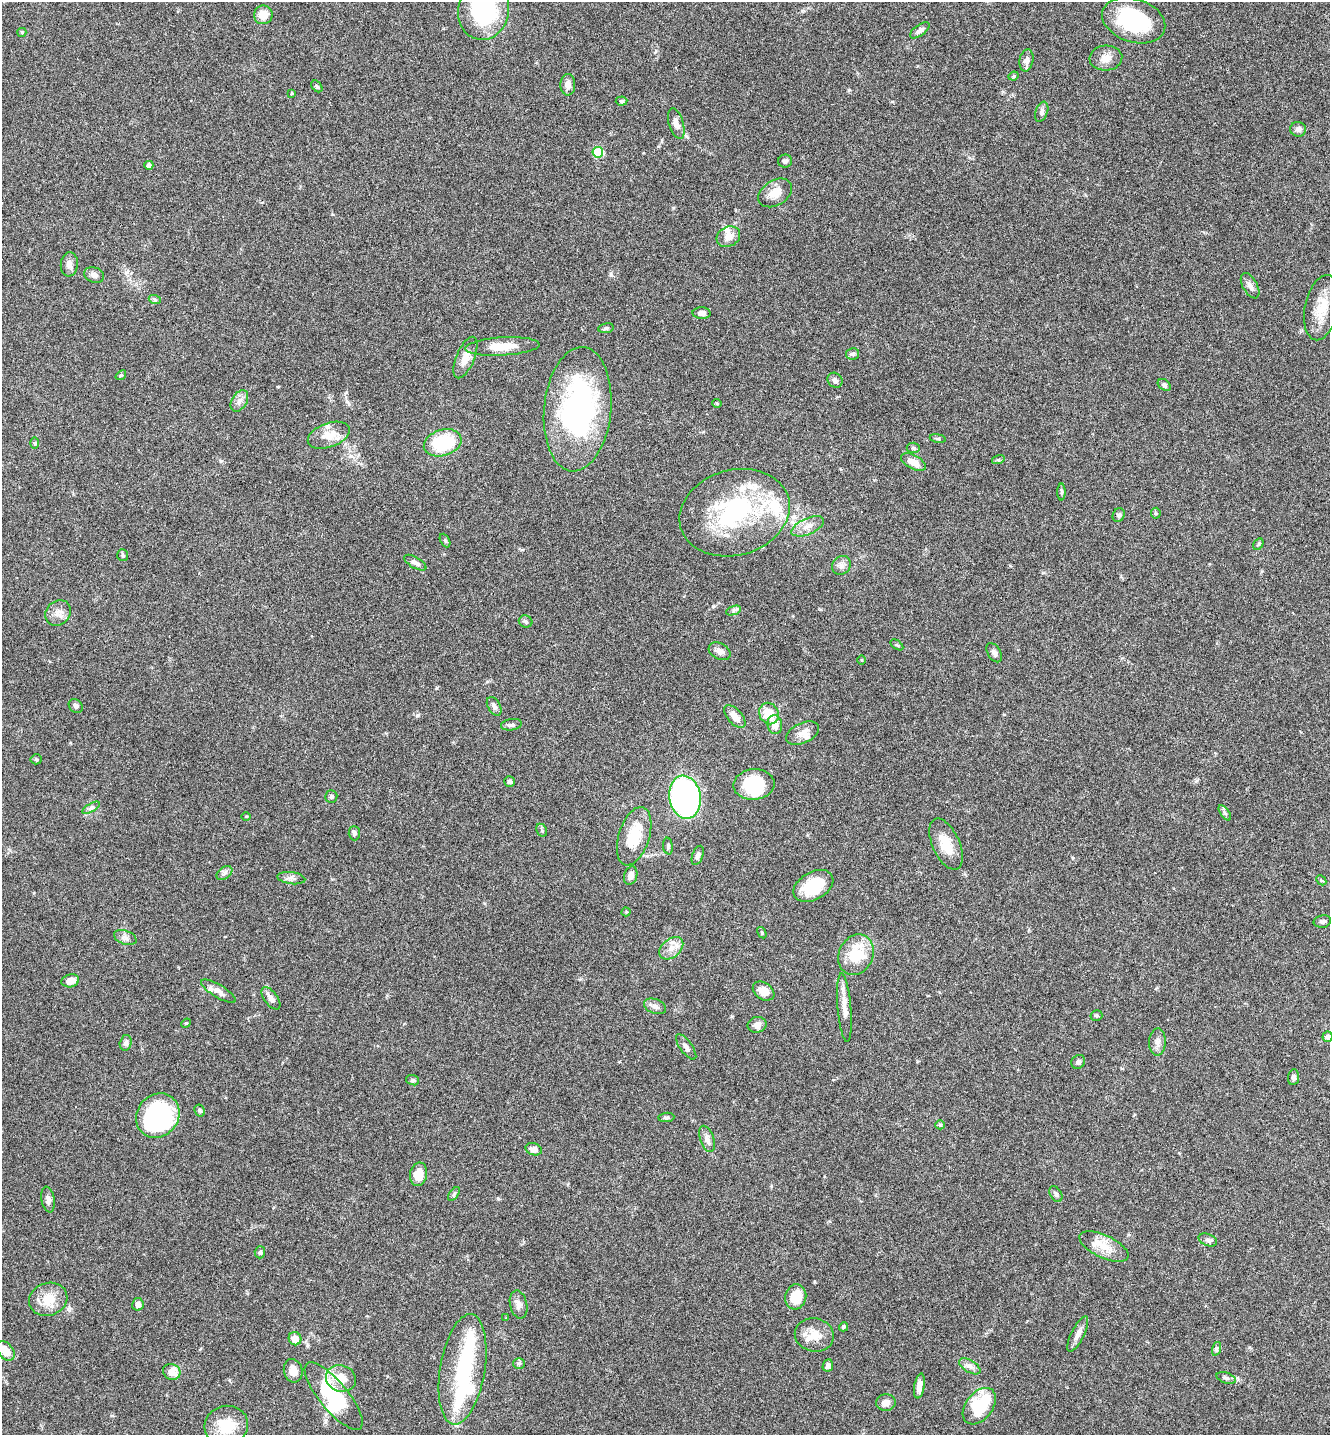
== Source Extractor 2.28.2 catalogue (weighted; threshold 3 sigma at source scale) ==
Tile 6 of 4 x 4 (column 2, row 2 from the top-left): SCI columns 1529-2856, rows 2900-4332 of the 5849 x 5796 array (HDU 1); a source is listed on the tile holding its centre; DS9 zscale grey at full resolution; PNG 1332 x 1437 px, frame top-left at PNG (2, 2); each listed source drawn as its Kron ellipse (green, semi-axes under 4 px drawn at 4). Nothing masked; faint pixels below the display range render black.
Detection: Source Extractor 2.28.2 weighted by HDU 2 'WHT'; one run over the whole footprint, this tile lists its part. Background 0.0659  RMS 0.0031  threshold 0.0126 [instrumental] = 3 sigma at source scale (4.09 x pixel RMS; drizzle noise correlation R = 1.36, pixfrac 0.8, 0.05/0.05 arcsec/px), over >= 5 px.
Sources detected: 160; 8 inside a brighter object's white glare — neither listed nor drawn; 7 inside a brighter listed object's ellipse — not listed separately; the other 145 listed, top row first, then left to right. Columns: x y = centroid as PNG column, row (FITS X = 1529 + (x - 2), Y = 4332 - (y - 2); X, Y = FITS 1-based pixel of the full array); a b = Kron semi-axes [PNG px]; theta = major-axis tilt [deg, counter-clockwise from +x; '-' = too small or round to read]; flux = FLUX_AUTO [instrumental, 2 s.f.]
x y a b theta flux
484 10 30 25 81 30
263 15 9 9 - 3.8
1134 20 32 21 -18 23
920 30 11 5 36 1
22 32 4 4 - 0.47
1106 58 16 12 4 2.6
1026 60 11 7 80 1.5
1014 76 5 4 - 0.39
568 85 10 7 88 1.7
317 86 6 4 -50 0.44
292 93 3 3 - 0.37
621 101 6 4 5 0.44
1042 112 10 6 70 0.91
676 124 16 7 -74 2.1
1298 129 8 7 - 0.91
598 152 5 5 - 12
785 161 7 6 - 0.72
149 165 4 4 - 0.88
775 193 18 12 32 3.4
728 237 12 10 27 2.3
69 264 12 8 84 1.4
94 275 10 7 -21 1.2
1250 286 14 7 -61 1.4
155 300 6 4 -19 0.43
1322 308 33 17 78 6.6
702 313 9 6 -1 1.4
606 328 7 5 10 0.54
502 346 37 9 3 5.8
853 354 6 5 - 0.67
465 358 22 9 68 3.1
121 375 6 4 39 0.39
835 380 8 7 - 0.94
1164 385 7 5 -36 0.6
239 401 12 7 58 1.5
717 403 4 4 - 0.29
578 409 62 33 84 55
329 435 22 12 20 4.4
938 438 8 4 -9 0.45
35 443 6 4 -89 0.37
443 443 19 13 17 15
913 448 6 5 - 0.47
998 460 6 4 17 0.4
913 462 13 7 -28 3
1061 492 8 3 90 0.48
735 513 56 42 16 37
1156 513 5 5 - 0.35
1119 515 7 5 61 0.57
808 526 17 8 24 2.4
445 540 7 4 -64 0.49
1258 544 6 4 60 0.38
123 555 6 5 - 0.46
415 563 12 5 -30 1.1
841 565 10 8 44 1.3
734 611 8 4 19 0.62
58 613 14 12 45 2.2
526 621 7 6 - 0.61
897 645 7 4 -35 0.38
720 651 12 8 -29 1.4
994 653 10 6 -59 1
862 660 5 3 - 0.24
76 706 7 6 - 0.8
494 706 10 6 -60 0.96
769 713 11 9 -60 5.7
735 716 13 7 -47 2.5
511 725 10 5 9 0.79
775 725 9 7 -81 2.8
803 733 18 10 25 2.3
36 759 5 5 - 0.4
509 781 5 5 - 0.54
754 784 20 15 5 12
331 796 6 6 - 0.56
685 797 22 15 -81 74
91 808 10 4 30 0.75
1225 813 9 4 -55 0.63
246 816 5 3 - 0.29
542 830 7 5 -61 0.46
354 833 7 5 -87 0.66
634 836 30 15 72 8.5
946 844 27 13 -66 5.6
668 846 8 5 -83 0.52
698 855 10 5 70 0.95
224 873 9 5 35 0.84
631 876 9 6 73 1.6
291 878 14 6 -7 1.2
1321 880 6 4 -45 0.35
813 886 21 14 29 9.8
626 912 4 4 - 0.29
1322 921 9 6 11 0.7
762 933 6 3 -59 0.33
125 938 12 7 -20 1.2
671 948 13 9 39 2.4
856 955 21 17 66 10
70 981 9 6 11 2.4
218 991 20 6 -31 1.7
764 991 12 8 -34 2.6
271 998 13 6 -54 1.5
655 1006 11 7 -21 1.2
844 1008 34 7 -85 3
1096 1015 6 5 - 0.43
186 1023 5 4 - 0.28
757 1025 9 7 12 1.5
1327 1037 5 5 - 0.78
1157 1042 13 8 87 1.5
126 1043 8 6 76 0.88
686 1047 15 6 -54 1.2
1078 1062 7 6 - 0.85
1294 1077 8 5 82 0.83
413 1080 6 5 - 0.42
200 1111 6 5 - 0.44
158 1116 23 20 51 40
666 1117 8 4 6 0.56
940 1125 5 4 - 0.36
707 1139 13 7 -71 1.6
534 1149 8 6 -18 1.7
419 1174 12 8 79 3.7
454 1194 8 4 53 0.52
1056 1194 8 5 -59 0.72
48 1199 13 6 -80 1.3
1208 1240 9 6 -21 0.83
1104 1246 27 11 -25 4.8
260 1252 6 5 - 0.53
796 1297 12 10 76 6.4
48 1299 19 16 18 5.3
138 1304 6 5 - 1.3
519 1305 14 8 -77 1.6
506 1318 4 2 - 0.19
844 1327 4 4 - 0.53
1078 1334 19 6 63 1.9
814 1335 19 16 -12 4.4
295 1339 6 6 - 2.1
1216 1349 7 4 71 0.54
6 1351 11 7 -48 3.5
519 1363 6 5 - 0.51
828 1365 6 5 - 0.88
970 1366 12 6 -32 1.3
463 1369 56 22 81 21
293 1371 12 9 -75 2.4
172 1372 9 8 - 3
341 1378 15 13 -19 4.6
1226 1378 10 5 -18 0.73
919 1386 12 5 80 2
334 1396 42 14 -50 19
886 1403 10 8 3 1.9
979 1406 21 13 52 13
226 1426 22 20 13 7.3
Isophote crosses this tile's border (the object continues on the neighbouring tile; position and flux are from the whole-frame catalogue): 2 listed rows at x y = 484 10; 6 1351
Unlisted compact peaks at least as high as the median listed source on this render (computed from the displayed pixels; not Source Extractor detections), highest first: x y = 68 1309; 417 715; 611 275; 849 90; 673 208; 437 688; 221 461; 498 1199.